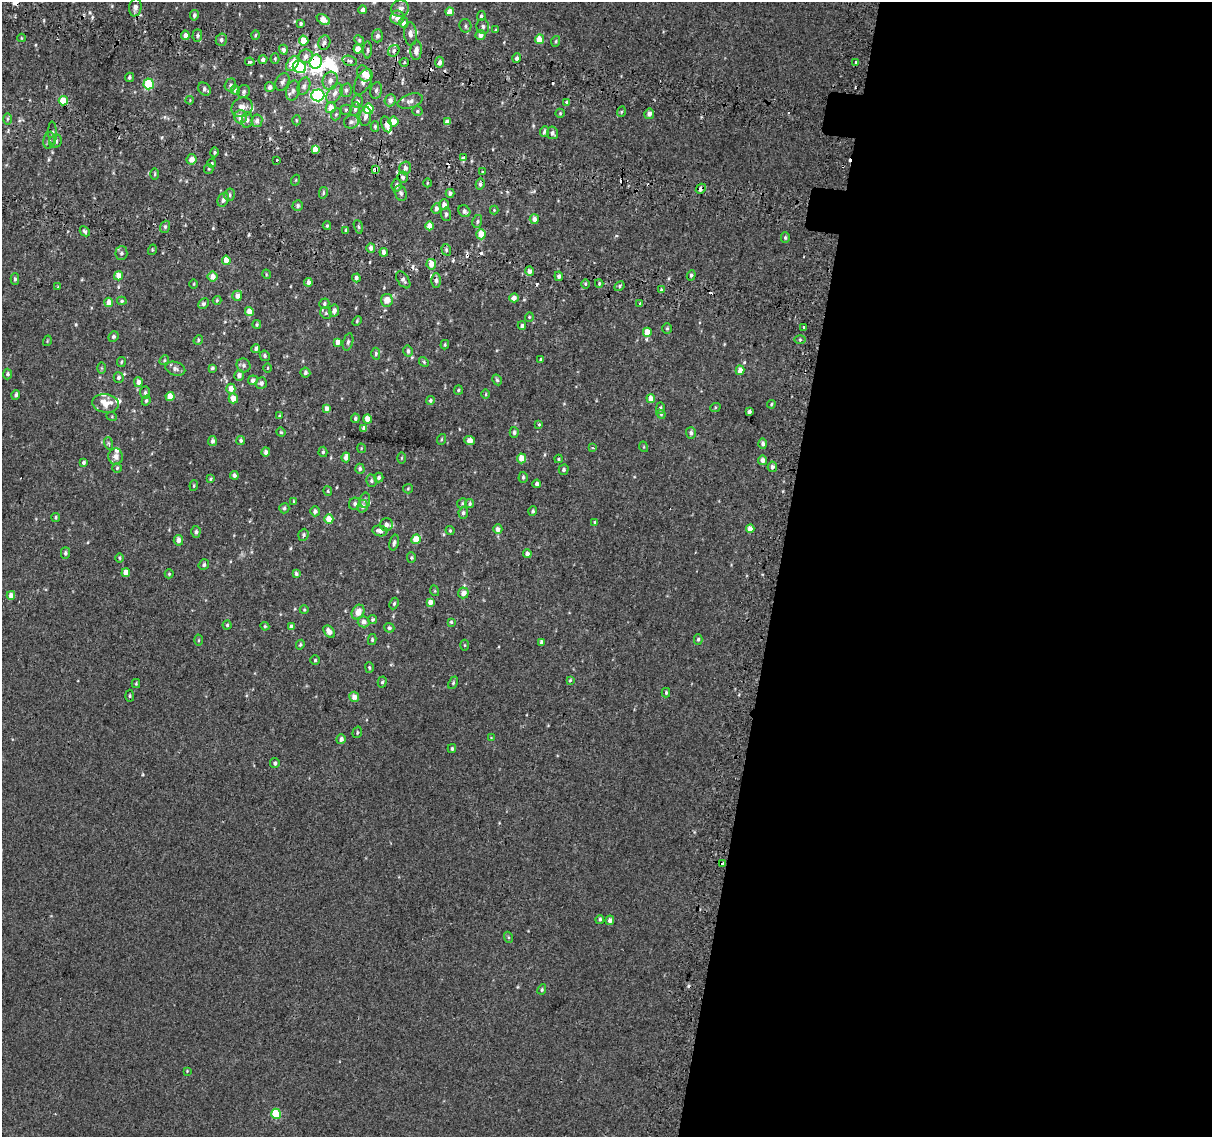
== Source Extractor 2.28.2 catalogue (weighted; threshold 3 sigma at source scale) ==
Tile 12 of 4 x 4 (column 4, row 3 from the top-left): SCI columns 3678-4887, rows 1465-2599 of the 4945 x 5257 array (HDU 1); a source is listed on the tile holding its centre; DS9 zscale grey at full resolution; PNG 1214 x 1139 px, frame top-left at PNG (2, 2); each listed source drawn as its Kron ellipse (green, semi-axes under 4 px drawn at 4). Shown black and unused: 36% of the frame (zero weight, under 2 of 3 exposures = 6% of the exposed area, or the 3 px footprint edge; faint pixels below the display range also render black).
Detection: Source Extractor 2.28.2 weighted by HDU 2 'WHT'; one run over the whole footprint, this tile lists its part. Background 0.00573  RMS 0.0057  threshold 0.0256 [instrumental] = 3 sigma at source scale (4.5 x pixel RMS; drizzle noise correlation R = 1.50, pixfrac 1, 0.0396/0.0396 arcsec/px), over >= 5 px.
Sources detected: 361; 4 inside a brighter object's white glare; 15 cosmic-ray / hot-pixel residue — neither listed nor drawn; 10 inside a brighter listed object's ellipse — not listed separately; the other 332 listed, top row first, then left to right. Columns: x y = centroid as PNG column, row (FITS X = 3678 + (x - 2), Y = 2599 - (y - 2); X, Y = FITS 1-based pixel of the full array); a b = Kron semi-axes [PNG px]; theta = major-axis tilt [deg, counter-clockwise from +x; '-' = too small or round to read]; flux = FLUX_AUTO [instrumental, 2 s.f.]
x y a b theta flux
135 7 9 6 80 2.3
400 9 9 8 - 3.3
363 10 4 4 - 2.4
450 12 4 4 - 5.6
194 15 5 4 - 1.6
481 16 5 3 - 1.3
397 17 7 7 - 3.7
323 20 7 4 -32 6.2
404 23 5 4 - 3.5
301 24 4 4 - 0.96
465 26 7 6 - 1.3
483 26 7 6 - 1.4
496 30 4 3 - 0.43
410 34 12 6 -87 2.5
185 35 5 4 - 3.1
197 35 6 4 88 1.2
255 35 5 3 - 0.59
481 35 5 5 - 3.3
377 36 6 5 - 1.8
21 38 4 3 - 0.48
539 39 5 4 - 7.7
221 40 6 5 - 1.4
359 40 5 4 - 1.1
304 41 5 5 - 11
556 41 5 3 - 0.64
324 42 7 6 - 1.8
358 49 4 4 - 4.5
283 50 5 4 - 1.8
368 50 8 3 90 1
416 50 10 5 87 3.3
394 51 6 5 - 1.6
306 56 7 7 - 3
275 58 5 4 - 0.73
517 58 5 4 - 1.5
263 59 4 4 - 2.1
316 61 7 6 - 30
350 61 7 5 -16 1.4
250 62 5 3 - 1.1
404 62 4 4 - 0.68
439 62 5 4 - 2
856 62 4 3 - 3.9
292 64 8 5 57 11
299 67 7 6 - 25
364 73 8 6 -58 4.4
129 77 5 4 - 0.96
330 81 9 7 74 3.1
282 82 9 6 64 1.8
363 82 14 7 61 2.9
149 84 5 5 - 29
230 85 6 5 - 1.2
304 86 9 6 68 1.8
270 87 5 4 - 2.3
204 89 7 5 -46 1.7
235 90 5 4 - 2.4
346 90 7 5 75 1.5
376 90 8 6 79 1.5
244 91 7 6 - 1.3
293 91 10 6 74 2
335 93 11 6 56 2.9
318 95 6 6 - 99
190 100 4 3 - 0.46
390 100 6 5 - 2.1
63 101 5 4 - 14
410 101 13 7 19 2.7
357 102 6 5 - 2.1
567 102 4 3 - 1.6
242 107 11 9 31 3.9
331 108 5 5 - 5.5
355 109 7 5 79 1.3
369 109 5 5 - 17
346 110 5 5 - 0.8
417 111 5 4 - 0.76
621 112 5 3 - 0.52
560 113 5 4 - 0.6
336 114 6 4 66 0.83
649 114 5 5 - 2.5
365 116 10 5 84 2.2
241 117 6 6 - 4.1
7 119 5 4 - 0.82
247 120 8 5 80 1.5
296 120 5 3 - 0.59
257 121 6 5 - 2.3
351 122 7 6 - 1.6
394 122 5 5 - 6.2
447 122 4 4 - 3.3
387 124 8 5 -67 4.6
375 126 5 4 - 0.88
544 131 5 4 - 1.3
52 133 11 4 -88 1.2
552 133 6 5 - 1.4
49 140 8 5 80 1.7
56 141 7 6 - 1.3
315 149 4 4 - 4.7
215 152 5 3 - 0.85
463 158 4 3 - 1.5
191 159 5 5 - 3.7
277 160 2 2 - 0.49
212 163 4 4 - 0.56
405 168 6 6 - 1.8
209 169 5 4 - 0.72
375 170 4 3 - 7.8
483 172 4 2 - 0.59
155 174 6 4 89 0.62
403 177 5 5 - 1.7
296 180 5 3 - 0.45
427 183 4 3 - 0.53
480 184 5 4 - 1.4
397 185 6 5 - 1.9
701 189 5 4 - 1.9
323 193 6 4 77 0.87
401 193 8 6 -70 1.4
450 193 4 4 - 1.7
229 195 6 5 - 1.2
223 200 7 5 65 1.7
444 205 5 5 - 2.6
298 206 5 5 - 1.3
436 208 5 4 - 1.8
494 210 4 4 - 0.53
464 211 6 5 - 2
446 214 6 5 - 1.4
534 219 5 4 - 3.3
477 222 6 5 - 1
327 226 4 3 - 0.72
429 226 4 4 - 5.7
165 227 6 5 - 1.1
358 227 7 4 -71 0.81
346 230 4 3 - 0.75
85 231 5 3 - 1
481 234 5 5 - 8.3
785 237 5 4 - 0.89
371 248 4 4 - 2.2
152 250 5 3 - 0.51
446 250 6 4 -71 0.99
384 252 4 3 - 7.3
121 253 7 6 - 1.5
226 260 5 4 - 4.9
431 264 5 5 - 5.8
529 271 5 4 - 2.8
266 274 5 3 - 0.51
691 275 5 4 - 0.98
119 276 4 4 - 4.5
213 276 5 5 - 3.8
559 276 5 4 - 1.5
356 278 4 4 - 2
15 279 5 4 - 0.93
403 280 9 5 -54 1.7
436 281 7 5 -89 1.6
308 282 4 4 - 2.1
599 283 4 3 - 0.59
194 284 5 3 - 0.48
585 284 5 3 - 0.67
619 286 5 4 - 1
58 287 4 3 - 0.54
661 290 4 3 - 1.4
237 296 5 5 - 3
514 298 4 4 - 2.8
217 300 4 4 - 0.6
387 300 6 6 - 5.4
122 301 5 4 - 0.89
109 302 5 4 - 4.5
203 304 5 4 - 1.3
324 304 5 4 - 1.1
640 304 4 3 - 6.8
334 311 6 5 - 2.4
249 312 4 4 - 4.9
326 313 6 5 - 1
529 317 5 4 - 0.61
357 321 5 3 - 0.62
257 325 4 3 - 0.69
522 326 4 3 - 1.2
803 327 3 3 - 1.4
667 328 5 4 - 0.81
647 332 4 4 - 7.2
113 336 5 5 - 1.2
198 340 5 4 - 0.7
800 340 5 3 - 0.69
47 341 5 3 - 0.45
337 342 4 4 - 3.7
348 342 9 5 74 1.3
445 345 4 3 - 0.68
256 349 4 4 - 1.4
408 351 5 5 - 1.6
376 354 6 4 88 1.1
265 356 5 4 - 0.99
164 360 5 4 - 0.68
540 360 3 3 - 0.63
121 362 5 4 - 0.66
424 362 5 4 - 0.71
243 365 7 6 - 1.5
101 368 6 4 -89 0.58
212 368 4 3 - 1.2
268 368 5 3 - 0.46
175 369 10 6 -17 1.9
740 370 5 4 - 3.5
305 373 5 5 - 1.3
7 374 5 4 - 1.2
239 375 5 4 - 2.3
119 377 5 5 - 1.8
253 380 5 5 - 2.3
497 380 5 4 - 0.87
138 382 5 4 - 3.2
261 383 6 5 - 1.8
231 389 5 4 - 5
458 390 5 4 - 0.72
145 393 6 5 - 1.2
486 394 5 3 - 0.57
16 395 5 3 - 1
170 396 4 4 - 7.2
233 398 5 4 - 5.2
651 398 4 4 - 5
430 400 4 4 - 0.8
146 401 5 4 - 0.96
106 403 13 9 -7 7
771 404 4 3 - 0.56
660 408 5 4 - 1
715 408 5 3 - 0.63
327 409 4 4 - 2.7
749 412 4 3 - 1.1
661 414 4 4 - 0.62
279 416 4 3 - 0.57
112 417 5 3 - 0.5
355 418 5 3 - 1
367 419 4 4 - 6.1
539 424 3 3 - 2.1
364 428 4 4 - 2.6
281 432 4 4 - 0.57
514 432 5 4 - 1.2
691 433 6 5 - 1.6
442 439 5 3 - 0.56
241 440 4 4 - 1
212 441 5 4 - 1.5
470 441 5 4 - 2.8
108 443 6 4 -71 0.83
763 444 5 4 - 1.6
644 447 5 3 - 0.5
361 448 5 3 - 0.41
593 448 3 2 - 1.2
266 452 4 4 - 2
323 452 5 4 - 0.77
116 457 8 7 - 2.9
346 457 5 4 - 3.1
402 458 6 4 89 0.66
522 458 5 4 - 5.7
558 459 4 4 - 0.59
763 460 4 4 - 2.8
83 462 4 3 - 1.3
772 467 5 4 - 1.5
117 468 4 4 - 0.8
360 469 5 5 - 1.1
564 470 5 4 - 1.2
234 475 4 4 - 1.1
379 477 5 4 - 1.1
523 477 5 4 - 0.9
210 479 4 3 - 0.55
371 481 6 5 - 0.97
537 484 4 3 - 1.3
194 485 5 3 - 0.56
408 489 5 4 - 0.59
328 491 4 4 - 0.68
365 500 8 5 81 1.2
294 501 4 3 - 0.5
462 503 5 4 - 0.76
355 504 6 5 - 1.3
470 504 4 4 - 0.89
362 506 6 5 - 1.9
284 508 5 5 - 1
315 511 5 4 - 1.6
533 511 5 4 - 0.9
463 513 5 5 - 1.3
56 517 4 4 - 0.76
329 519 4 4 - 6.9
595 522 4 3 - 0.57
386 525 6 6 - 2.1
498 529 5 4 - 2.8
750 529 4 4 - 4.1
380 531 7 5 -9 3.1
450 531 5 3 - 0.71
196 532 6 4 86 1.2
303 535 6 5 - 1.2
416 539 5 4 - 8.7
178 540 5 4 - 3.6
394 543 8 4 76 1.3
65 553 5 4 - 1.2
527 554 4 4 - 2
119 558 5 3 - 0.6
411 558 5 4 - 0.88
204 565 5 5 - 1.3
126 573 4 4 - 5.2
169 574 4 4 - 0.73
296 574 4 3 - 1.4
435 591 5 3 - 0.51
463 593 5 5 - 3.2
11 595 4 4 - 3.7
430 602 4 4 - 3.1
394 604 6 4 63 0.74
304 610 4 3 - 0.5
358 612 8 6 60 5.4
372 620 4 4 - 0.91
364 622 6 5 - 2.7
451 622 4 4 - 0.68
227 625 4 4 - 0.72
265 626 4 4 - 0.63
291 627 4 4 - 2.3
389 628 5 5 - 1.4
329 632 7 5 -50 2.9
698 639 5 4 - 0.98
199 640 5 3 - 0.59
372 640 5 4 - 0.84
541 642 4 3 - 1.9
300 645 5 4 - 0.85
465 645 5 3 - 0.49
315 660 4 4 - 0.76
369 668 5 4 - 0.86
570 680 4 3 - 0.53
382 682 5 4 - 0.9
453 683 6 4 66 0.78
136 684 4 4 - 0.58
666 693 5 3 - 0.8
130 696 6 4 -86 0.72
354 697 5 5 - 3.3
357 732 6 4 72 0.82
491 738 4 4 - 0.43
341 739 5 4 - 2.1
452 748 4 3 - 0.96
275 763 5 4 - 1.2
723 863 4 3 - 14
600 919 4 3 - 1
610 920 4 4 - 2.3
508 937 5 3 - 0.65
542 989 5 4 - 0.87
187 1071 3 3 - 0.47
276 1114 5 5 - 23
Overlapping masked pixels (flux is a lower limit): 6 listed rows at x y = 316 61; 856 62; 375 170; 701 189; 640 304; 723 863